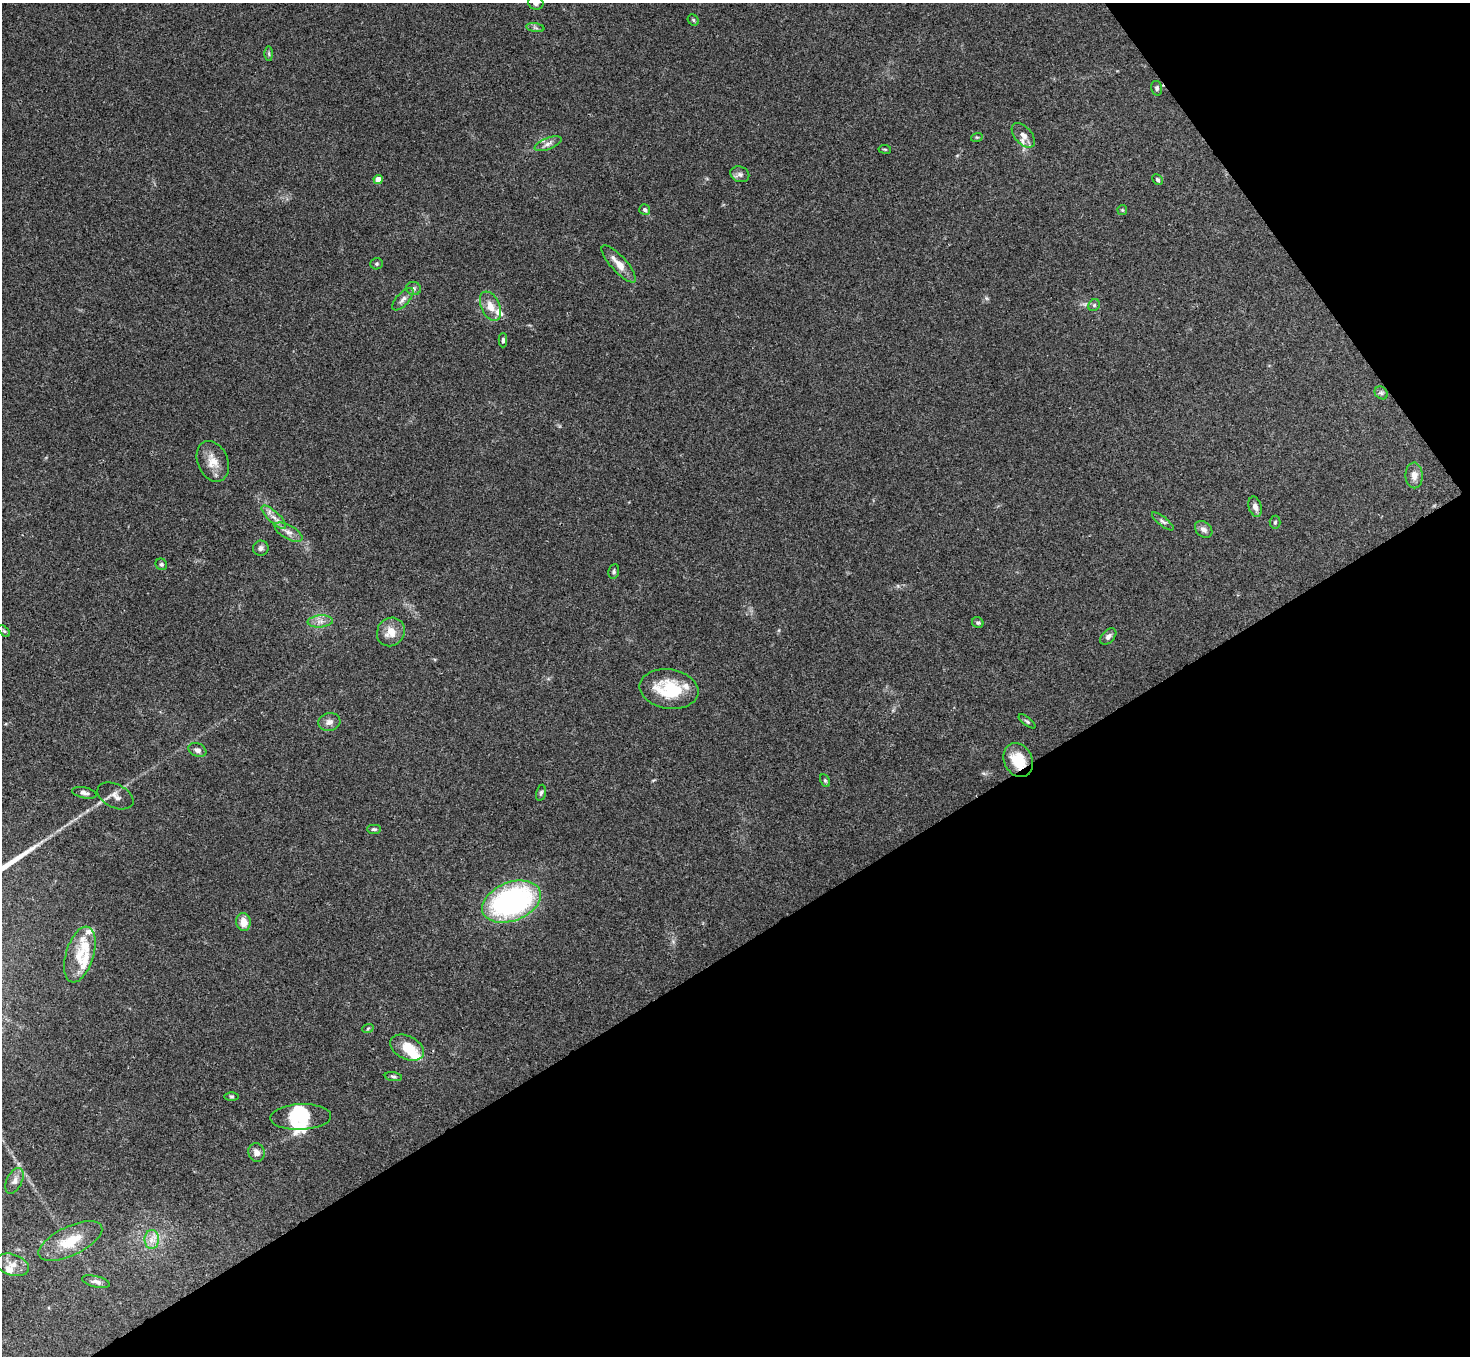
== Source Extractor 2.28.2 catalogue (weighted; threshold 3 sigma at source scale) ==
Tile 12 of 4 x 4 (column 4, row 3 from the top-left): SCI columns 4406-5873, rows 1514-2867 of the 5878 x 5873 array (HDU 1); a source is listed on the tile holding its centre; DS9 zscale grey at full resolution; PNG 1472 x 1358 px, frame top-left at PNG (2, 3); each listed source drawn as its Kron ellipse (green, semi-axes under 4 px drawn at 4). Shown black and unused: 35% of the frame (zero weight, under 3 of 4 exposures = <1% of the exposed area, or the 3 px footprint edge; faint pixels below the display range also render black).
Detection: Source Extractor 2.28.2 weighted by HDU 2 'WHT'; one run over the whole footprint, this tile lists its part. Background 0.0767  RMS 0.0058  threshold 0.0259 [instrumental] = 3 sigma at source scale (4.5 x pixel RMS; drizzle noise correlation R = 1.50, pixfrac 1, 0.05/0.05 arcsec/px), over >= 5 px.
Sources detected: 74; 2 inside a brighter object's white glare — neither listed nor drawn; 10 inside a brighter listed object's ellipse — not listed separately; the other 62 listed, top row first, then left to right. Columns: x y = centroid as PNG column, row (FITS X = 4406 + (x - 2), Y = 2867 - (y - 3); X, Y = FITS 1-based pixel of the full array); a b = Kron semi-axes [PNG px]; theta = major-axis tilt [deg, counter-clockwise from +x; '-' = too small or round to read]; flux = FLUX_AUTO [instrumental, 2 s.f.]
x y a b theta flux
536 3 8 6 -23 1.8
693 20 6 5 - 0.82
535 28 9 4 -9 1.3
269 54 7 4 -89 0.78
1157 88 7 5 -76 1.1
1023 135 14 8 -48 4.1
977 137 6 3 17 0.63
548 144 14 5 22 2.8
885 149 6 3 -8 0.57
740 174 10 7 -21 2.1
378 179 4 4 - 7.4
1158 180 6 4 -44 1.1
645 210 5 5 - 1.3
1122 210 5 5 - 0.67
377 264 6 5 - 1.1
619 264 24 7 -48 7.3
414 288 7 6 - 1.5
403 299 14 6 47 2.7
1094 305 6 5 - 1.1
490 306 16 9 -66 6.4
503 340 7 4 89 1.1
1381 393 7 6 - 1.4
213 461 21 15 -67 8.3
1414 475 13 8 -88 4.2
1255 507 10 6 -73 3.1
274 517 16 5 -43 3.8
1163 521 13 4 -38 1.6
1275 522 6 5 - 0.93
1204 529 10 7 -42 2.5
288 532 15 7 -29 3.4
261 548 8 7 - 2.1
161 564 6 5 - 1.2
614 571 7 5 80 1.2
320 621 12 6 5 3.2
978 623 6 5 - 0.97
4 631 7 4 -44 0.93
391 632 15 13 53 7.9
1108 636 10 6 45 2.2
669 689 30 19 -9 26
1027 721 10 4 -36 1.1
329 722 11 9 8 3.1
197 750 9 6 -22 2.4
1018 760 18 14 -63 15
825 780 7 4 -63 0.93
84 793 12 5 -13 2.1
541 793 8 4 77 1.1
115 796 19 11 -25 4.2
374 829 7 4 -1 1.1
511 902 31 19 21 120
243 922 9 7 -84 6.4
80 954 29 14 73 14
368 1028 6 3 20 0.65
407 1048 18 11 -25 12
393 1077 8 4 -10 1.1
231 1096 7 3 -1 0.76
301 1117 30 13 2 14
256 1152 9 8 - 3.4
14 1181 14 7 64 3.4
152 1240 9 7 89 3.7
70 1241 34 14 25 17
12 1265 17 10 -18 5.6
96 1282 14 5 -13 2.3
Overlapping masked pixels (flux is a lower limit): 1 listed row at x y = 1018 760
Isophote crosses this tile's border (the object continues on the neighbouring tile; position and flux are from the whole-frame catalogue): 1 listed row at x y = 536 3